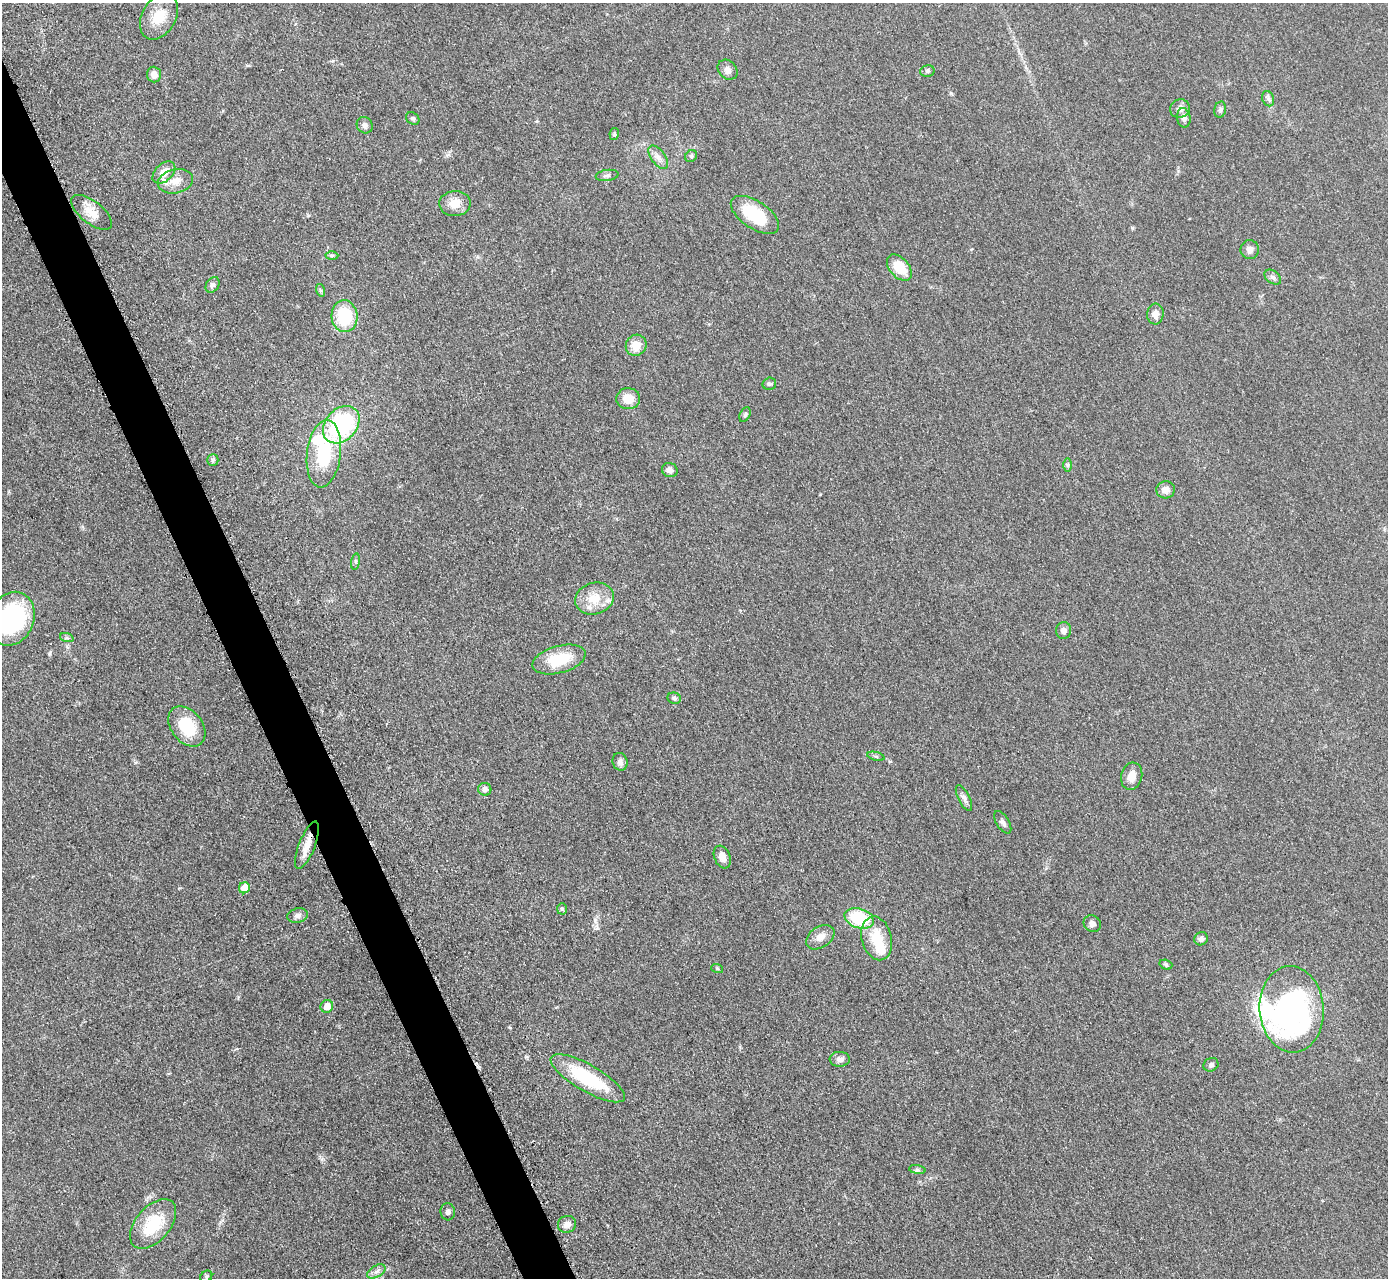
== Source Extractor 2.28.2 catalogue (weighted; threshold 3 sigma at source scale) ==
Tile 11 of 4 x 4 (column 3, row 3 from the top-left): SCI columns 2789-4174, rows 1571-2846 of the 5624 x 5584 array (HDU 1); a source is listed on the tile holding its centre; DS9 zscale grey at full resolution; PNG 1390 x 1280 px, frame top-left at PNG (2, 3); each listed source drawn as its Kron ellipse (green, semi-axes under 4 px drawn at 4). Shown black and unused: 3% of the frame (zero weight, under 3 of 5 exposures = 4% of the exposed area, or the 3 px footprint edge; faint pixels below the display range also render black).
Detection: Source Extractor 2.28.2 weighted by HDU 2 'WHT'; one run over the whole footprint, this tile lists its part. Background 0.0524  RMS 0.0056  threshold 0.0251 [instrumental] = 3 sigma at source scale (4.5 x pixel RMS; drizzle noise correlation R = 1.50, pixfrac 1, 0.05/0.05 arcsec/px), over >= 5 px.
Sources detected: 79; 3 inside a brighter object's white glare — neither listed nor drawn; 2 inside a brighter listed object's ellipse — not listed separately; the other 74 listed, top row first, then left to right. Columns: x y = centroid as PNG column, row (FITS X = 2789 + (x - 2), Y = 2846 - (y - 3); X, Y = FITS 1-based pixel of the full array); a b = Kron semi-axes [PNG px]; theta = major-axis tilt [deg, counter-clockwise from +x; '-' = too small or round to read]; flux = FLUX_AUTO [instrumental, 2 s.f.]
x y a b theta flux
159 17 24 17 60 13
728 70 11 8 -45 2.7
927 71 7 5 13 1.2
154 75 8 7 - 4.3
1268 99 8 6 -70 1.6
1180 109 10 9 - 2.7
1220 110 8 6 75 1.4
413 118 7 5 -35 1.1
1184 118 10 6 -79 2.9
365 125 8 7 - 2.4
614 134 6 4 79 0.81
691 156 6 5 - 0.97
658 157 13 7 -53 3.3
164 173 13 8 42 6.7
607 175 11 5 8 1.6
175 181 18 12 12 6.4
455 204 16 12 2 7.1
92 212 24 11 -38 7.5
755 215 27 13 -34 25
1250 249 9 9 - 2.8
332 255 6 4 1 0.89
899 268 15 9 -48 13
1273 277 9 6 -35 1.7
213 285 8 6 57 1.7
320 290 6 4 -73 0.83
1155 314 10 8 86 3.8
345 316 16 13 -85 26
636 345 11 10 - 7.8
769 384 7 6 - 1.1
628 399 12 10 -3 7.7
745 415 8 5 64 1
341 425 21 15 47 66
324 454 34 17 83 33
213 460 6 5 - 1.1
1067 465 7 4 -90 0.97
670 470 8 7 - 2.2
1166 490 9 8 - 3.8
356 562 8 4 82 1.1
594 598 19 16 17 12
11 619 27 22 66 69
1064 630 8 7 - 2.8
67 638 7 4 -18 1
559 659 27 13 16 20
674 698 7 5 -23 1.2
187 726 22 15 -52 21
876 756 9 3 -13 0.92
620 762 9 7 -75 2.2
1132 776 14 10 75 5.8
485 789 6 6 - 2.8
964 798 14 5 -63 2.3
1003 822 12 6 -57 2.1
307 845 25 8 68 6.9
722 857 12 8 -68 4.1
244 888 5 5 - 9.6
562 909 6 5 - 0.94
297 916 10 7 13 2.1
859 918 15 9 -17 29
1092 923 9 8 - 2.4
820 937 15 10 34 4.7
877 938 22 15 -76 17
1201 939 7 6 - 1.9
1166 965 6 4 -17 0.97
717 968 6 4 -20 0.68
327 1006 6 6 - 5.9
1292 1009 43 32 -86 140
840 1059 10 7 2 2.7
1211 1065 8 6 28 1.5
588 1078 42 13 -30 36
917 1170 8 4 -8 0.98
448 1212 8 7 - 1.8
153 1224 29 17 49 25
567 1224 9 8 - 3.3
376 1271 10 5 31 2.3
206 1276 6 5 - 0.87
Overlapping masked pixels (flux is a lower limit): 2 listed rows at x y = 307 845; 588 1078
Isophote crosses this tile's border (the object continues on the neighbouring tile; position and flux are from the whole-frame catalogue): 1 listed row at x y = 11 619
Unlisted compact peaks at least as high as the median listed source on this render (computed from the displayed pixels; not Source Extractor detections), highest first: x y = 951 93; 321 1159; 597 928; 333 61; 1132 228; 595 920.